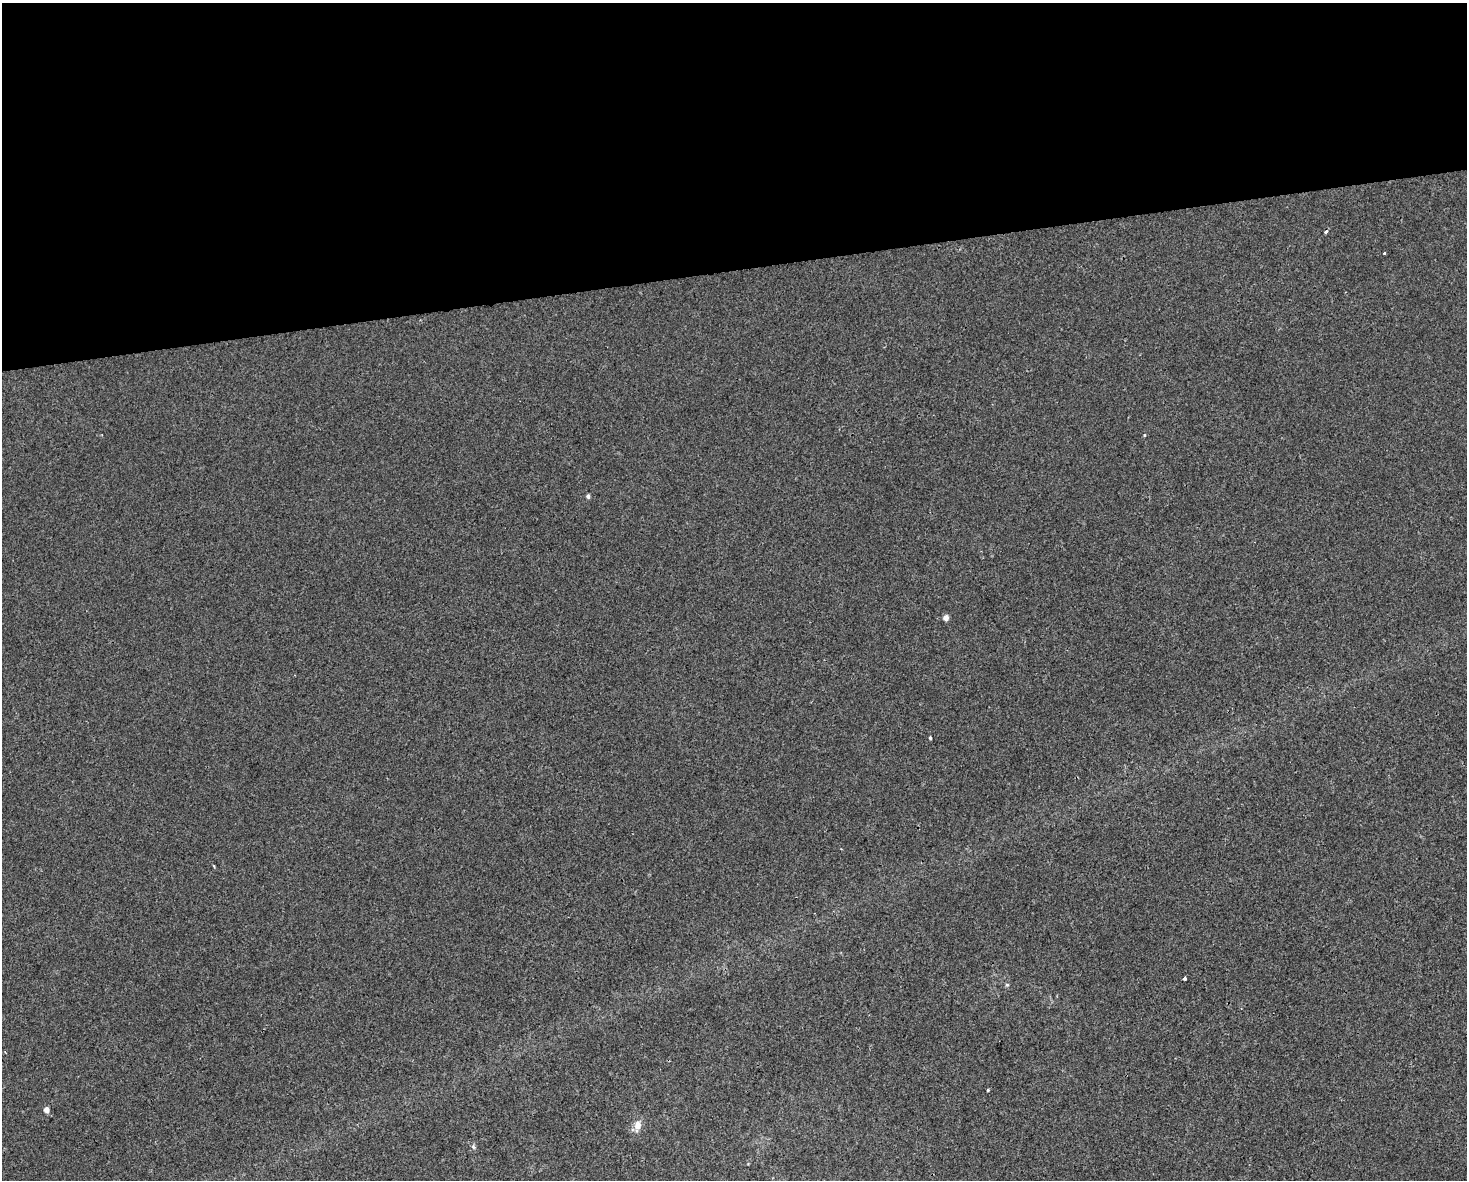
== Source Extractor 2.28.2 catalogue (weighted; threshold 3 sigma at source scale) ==
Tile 2 of 3 x 4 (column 2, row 1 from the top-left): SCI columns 1483-2947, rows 3534-4711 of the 4473 x 4711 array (HDU 1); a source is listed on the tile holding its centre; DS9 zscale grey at full resolution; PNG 1469 x 1182 px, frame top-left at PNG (2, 3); no overlay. Shown black and unused: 23% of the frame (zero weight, under 2 of 3 exposures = <1% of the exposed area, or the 3 px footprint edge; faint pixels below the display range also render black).
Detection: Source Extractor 2.28.2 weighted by HDU 2 'WHT'; one run over the whole footprint, this tile lists its part. Background -6.59e-04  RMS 0.0042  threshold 0.0191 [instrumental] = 3 sigma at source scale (4.5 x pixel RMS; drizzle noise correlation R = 1.50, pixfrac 1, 0.0396/0.0396 arcsec/px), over >= 5 px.
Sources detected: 13; all 13 listed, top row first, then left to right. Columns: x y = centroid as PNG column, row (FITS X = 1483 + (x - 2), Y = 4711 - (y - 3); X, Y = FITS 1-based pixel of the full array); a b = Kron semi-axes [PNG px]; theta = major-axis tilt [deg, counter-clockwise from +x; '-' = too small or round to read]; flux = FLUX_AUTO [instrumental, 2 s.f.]
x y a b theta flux
1326 232 4 3 - 0.9
1384 253 3 3 - 7
1144 435 4 3 - 0.57
588 496 4 4 - 1.3
946 618 4 4 - 3.1
930 738 3 3 - 0.55
214 866 4 3 - 0.4
1185 979 4 3 - 1.9
1007 985 5 3 - 0.46
988 1090 3 3 - 0.46
46 1110 4 4 - 3.4
638 1125 12 8 79 3.4
473 1147 6 5 - 0.8